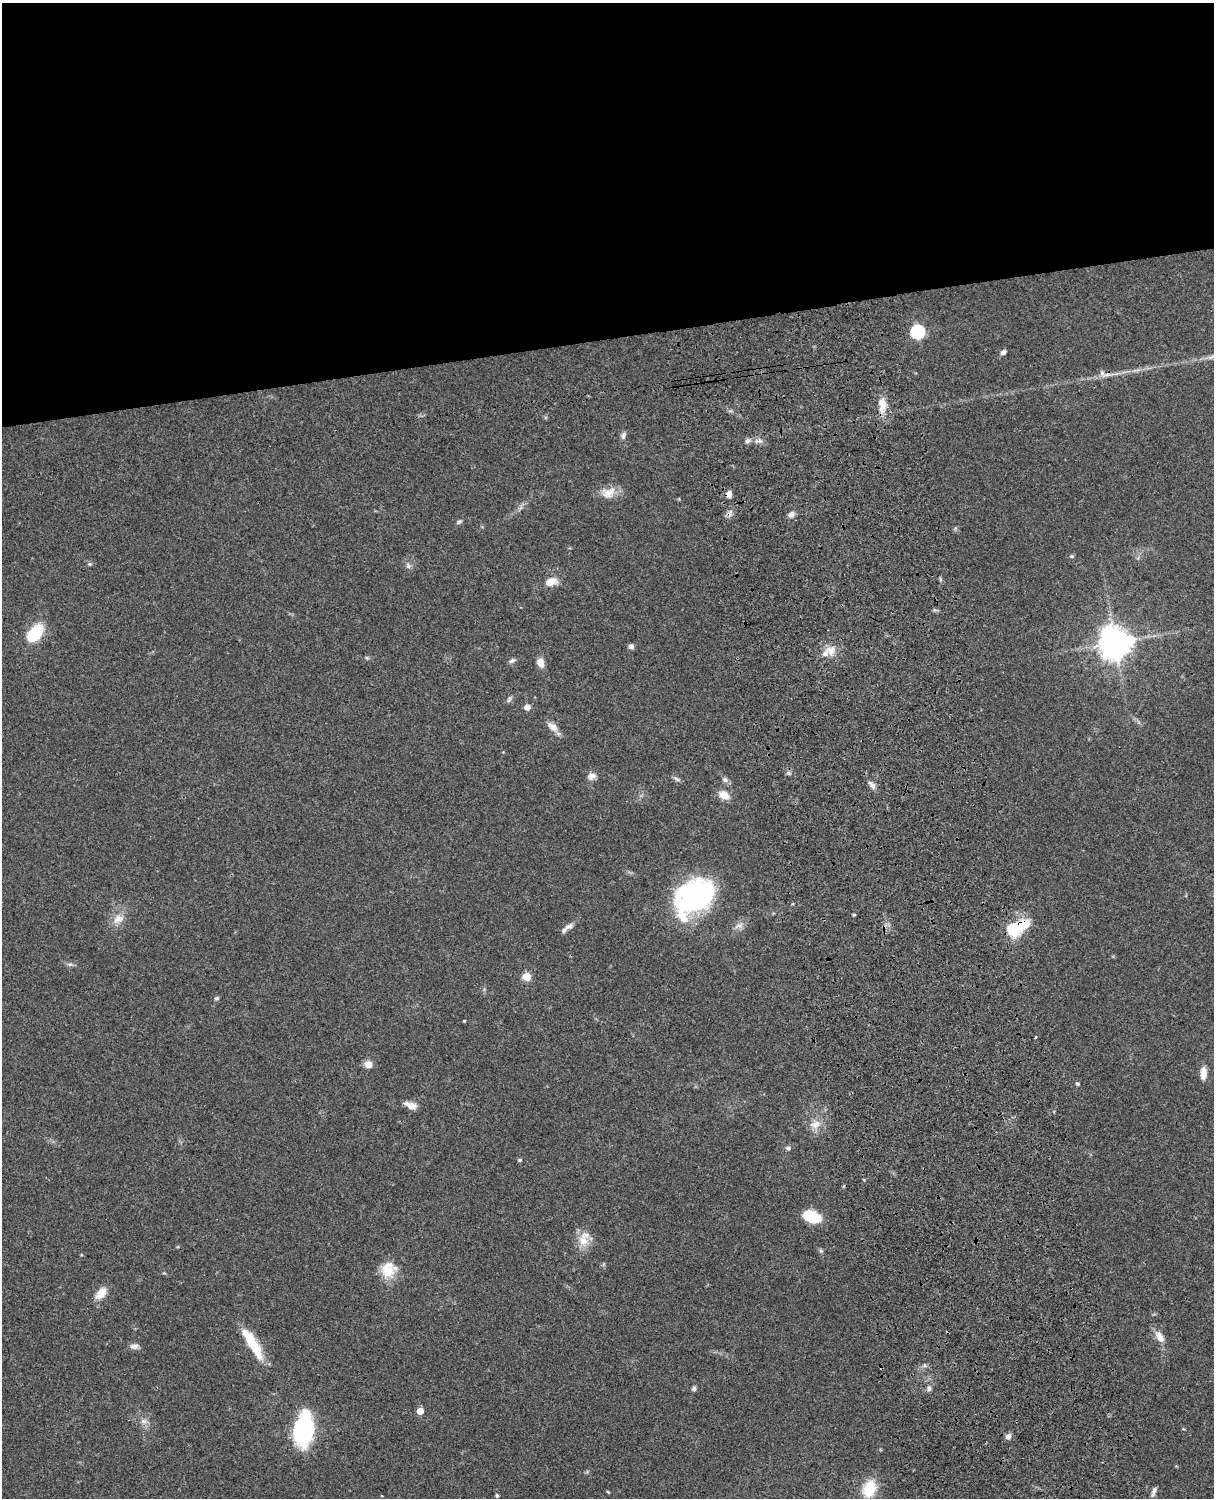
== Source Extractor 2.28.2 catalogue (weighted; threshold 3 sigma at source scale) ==
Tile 2 of 4 x 3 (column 2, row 1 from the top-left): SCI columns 1333-2544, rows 3268-4763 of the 5087 x 4927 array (HDU 1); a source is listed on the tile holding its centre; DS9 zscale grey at full resolution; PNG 1216 x 1500 px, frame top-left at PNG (2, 3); no overlay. Shown black and unused: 23% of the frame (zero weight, under 3 of 4 exposures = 6% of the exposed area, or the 3 px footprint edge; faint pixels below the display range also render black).
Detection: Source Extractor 2.28.2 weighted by HDU 2 'WHT'; one run over the whole footprint, this tile lists its part. Background 0.0802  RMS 0.0058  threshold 0.0262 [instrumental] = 3 sigma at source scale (4.5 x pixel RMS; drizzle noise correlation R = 1.50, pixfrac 1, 0.05/0.05 arcsec/px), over >= 5 px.
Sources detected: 71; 1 inside a brighter object's white glare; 1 cosmic-ray / hot-pixel residue — not listed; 3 inside a brighter listed object's ellipse — not listed separately; the other 66 listed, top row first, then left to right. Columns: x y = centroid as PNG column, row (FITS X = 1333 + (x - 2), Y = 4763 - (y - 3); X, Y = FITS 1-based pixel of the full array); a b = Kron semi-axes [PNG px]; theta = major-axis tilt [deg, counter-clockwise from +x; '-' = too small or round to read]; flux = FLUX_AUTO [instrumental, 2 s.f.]
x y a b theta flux
917 331 6 6 - 90
1004 352 7 5 33 2
882 404 17 9 87 8.9
623 435 10 6 69 1.8
758 441 14 5 6 3
608 493 19 14 20 7.5
729 494 8 6 86 2.6
791 514 9 6 35 2.4
459 522 7 5 29 1.2
1072 556 6 4 -19 0.83
89 564 6 5 - 0.84
408 566 8 7 - 1.8
551 582 14 8 18 7
35 633 19 10 51 28
1115 642 10 10 - 950
631 646 6 6 - 1.9
830 650 14 13 - 6.4
367 658 6 4 -31 0.85
512 661 9 5 36 1.5
540 663 11 8 -79 4.3
509 699 10 5 71 1.3
527 707 5 5 - 5.1
552 727 16 8 -42 5
788 773 6 5 - 1.3
591 776 12 9 19 3.1
677 779 10 5 -37 1.5
725 780 9 7 -20 1.8
872 785 13 6 -48 2.6
724 795 12 8 -31 6.5
695 897 38 31 26 100
854 915 5 3 - 0.58
118 919 16 12 26 6.2
739 925 14 5 22 2.7
569 927 12 7 26 2.6
1017 928 24 12 30 29
70 964 7 4 0 1.2
527 977 5 5 - 17
217 998 5 5 - 1.2
464 1021 3 3 - 0.53
1035 1037 4 2 - 0.67
368 1064 9 8 - 4.4
1203 1073 14 7 89 5.5
1078 1084 4 4 - 0.95
411 1105 14 7 -25 4.5
815 1124 16 11 11 5.9
788 1148 7 5 -27 1.3
520 1160 5 4 - 0.97
812 1217 17 10 -22 20
583 1240 18 14 -70 8.5
821 1251 6 4 -43 0.94
388 1270 20 16 -90 13
101 1293 15 9 49 7.4
1160 1337 17 9 -56 5.5
253 1344 36 9 -58 22
134 1346 12 7 1 2.4
924 1365 6 4 -71 0.86
694 1388 6 5 - 1.4
929 1388 8 5 89 1.7
420 1411 5 5 - 9.1
144 1421 9 7 -1 2.3
303 1430 34 18 82 60
1008 1436 7 6 - 2.5
869 1489 20 15 70 17
1154 1490 12 6 65 2.1
608 1492 4 3 - 0.56
497 1495 4 4 - 1.1
Overlapping masked pixels (flux is a lower limit): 2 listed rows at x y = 729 494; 1017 928